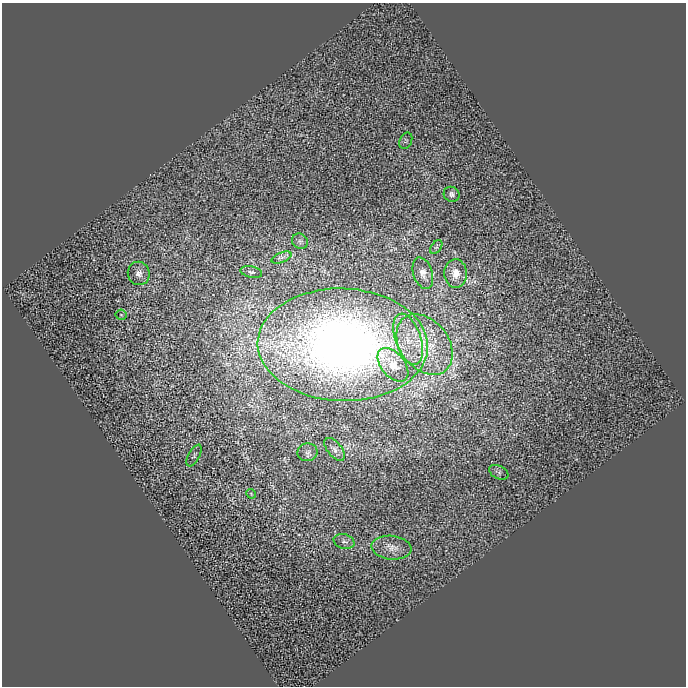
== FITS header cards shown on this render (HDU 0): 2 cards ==
NAXIS1  =                  684
NAXIS2  =                  684

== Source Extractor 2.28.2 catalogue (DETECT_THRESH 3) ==
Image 684 x 684 px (HDU 0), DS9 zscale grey, 1 PNG px = 1 image px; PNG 688 x 688 px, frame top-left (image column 1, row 684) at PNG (2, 3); each listed source drawn as its Kron ellipse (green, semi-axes under 4 px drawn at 4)
Background 0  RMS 0.024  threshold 0.0717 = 3 sigma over >= 5 px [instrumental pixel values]
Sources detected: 21; all 21 listed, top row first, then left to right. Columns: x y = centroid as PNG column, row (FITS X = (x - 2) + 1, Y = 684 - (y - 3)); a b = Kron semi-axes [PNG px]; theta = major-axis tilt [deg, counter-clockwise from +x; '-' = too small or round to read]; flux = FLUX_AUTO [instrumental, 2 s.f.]
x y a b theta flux
406 141 8 6 66 2.7
452 194 8 7 - 5.4
300 241 8 7 - 4.3
436 247 8 5 56 2.4
282 257 10 5 22 4.8
251 272 11 5 -11 4.7
139 273 12 11 - 12
423 273 16 9 -72 12
456 273 14 11 -87 20
121 315 5 5 - 2.1
408 339 26 13 -72 44
425 344 33 24 -52 93
343 345 85 56 -2 1700
393 365 19 11 -50 34
335 449 13 7 -51 6.9
307 452 10 8 10 5.8
194 455 12 5 61 4
499 472 10 6 -27 5.5
251 494 5 3 - 1.6
344 542 11 7 -17 6.4
391 548 20 12 -7 20